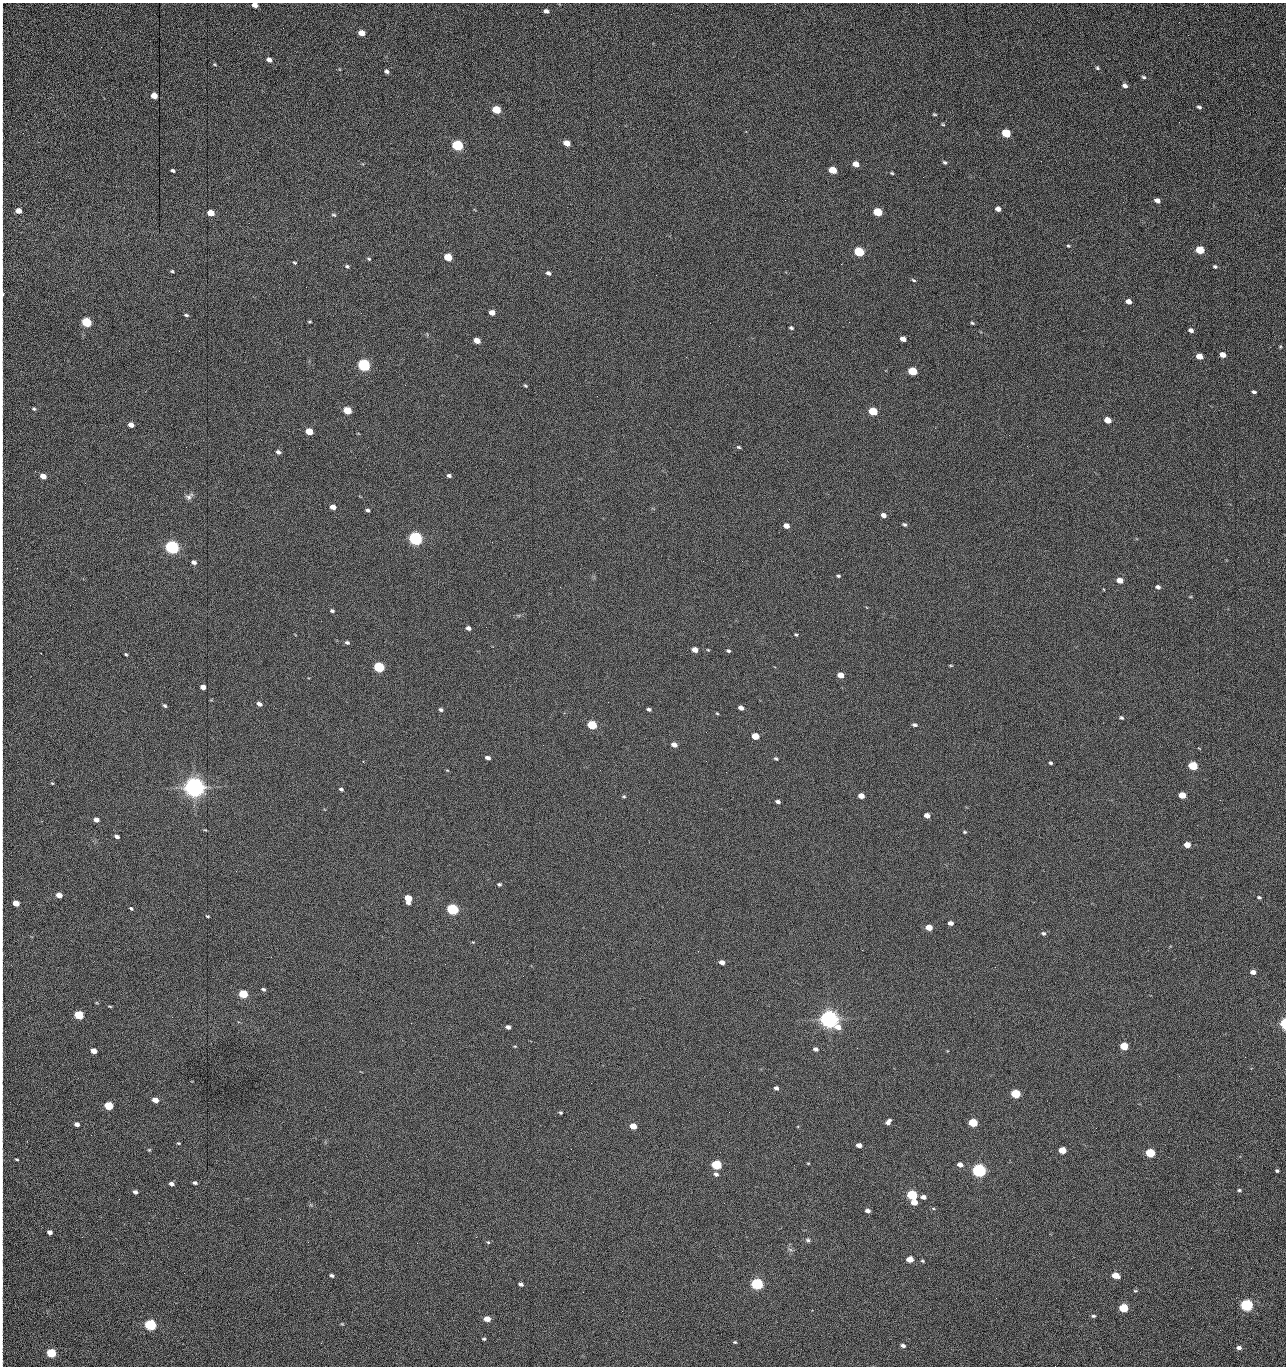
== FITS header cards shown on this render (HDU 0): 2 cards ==
NAXIS1  =                 1284 /fastest changing axis
NAXIS2  =                 1364 /next to fastest changing axis

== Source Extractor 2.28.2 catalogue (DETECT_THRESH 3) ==
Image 1284 x 1364 px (HDU 0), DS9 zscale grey, 1 PNG px = 1 image px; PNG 1288 x 1368 px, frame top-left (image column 1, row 1364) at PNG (2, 3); no overlay
Background 203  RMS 17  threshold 50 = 3 sigma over >= 5 px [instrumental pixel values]
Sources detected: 251; all 251 listed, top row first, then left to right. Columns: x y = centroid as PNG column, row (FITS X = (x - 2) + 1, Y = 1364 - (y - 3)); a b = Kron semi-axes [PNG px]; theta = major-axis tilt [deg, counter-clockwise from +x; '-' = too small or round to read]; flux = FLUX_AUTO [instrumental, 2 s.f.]
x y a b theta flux
255 5 5 4 - 7.1e+03
546 11 5 4 - 4.0e+03
2 12 31 2 90 4.4e+03
361 33 5 4 - 1.3e+04
1188 35 2 2 - 7.5e+02
2 58 13 2 90 3.2e+03
269 60 6 5 - 5.1e+03
215 64 6 4 -36 1.2e+03
1097 68 5 5 - 1.6e+03
387 71 5 4 - 3.0e+03
1144 77 6 4 -8 1.8e+03
1125 86 5 4 - 4.4e+03
2 96 14 2 90 2.5e+03
154 96 5 4 - 1.4e+04
1199 107 5 4 - 2.2e+03
496 110 6 5 - 4.2e+04
2 111 10 2 90 1.7e+03
934 114 6 3 -7 1.3e+03
1179 122 2 2 - 7.1e+02
943 124 4 3 - 1.1e+03
1006 133 6 5 - 5.9e+04
2 134 7 2 90 9.8e+02
567 143 6 4 -23 1.5e+04
457 145 6 5 - 1.6e+05
1041 161 2 2 - 1.1e+03
945 162 6 4 -40 2.0e+03
856 164 5 4 - 1.2e+04
2 166 15 2 90 2.8e+03
833 170 6 5 - 2.8e+04
173 171 4 3 - 2.2e+03
892 173 3 3 - 1.3e+03
923 177 2 2 - 1.1e+04
1157 201 5 4 - 6.4e+03
1123 202 2 2 - 5.4e+02
998 209 5 4 - 5.8e+03
18 211 5 4 - 1.0e+04
878 212 6 5 - 5.2e+04
210 213 5 4 - 2.0e+04
334 215 6 4 -18 1.6e+03
2 233 30 2 90 6.0e+03
1068 246 5 4 - 1.3e+03
1200 250 6 5 - 4.2e+04
859 252 6 5 - 1.0e+05
448 257 6 5 - 4.1e+04
369 259 6 4 -28 1.5e+03
294 263 4 3 - 1.4e+03
841 264 2 2 - 1.7e+04
347 266 5 4 - 1.9e+03
1215 267 5 4 - 2.0e+03
2 269 24 2 90 4.7e+03
172 271 5 4 - 1.4e+03
548 273 5 4 - 2.8e+03
656 275 2 2 - 5.7e+02
913 280 5 3 - 1.6e+03
2 294 13 3 -88 3.0e+03
1128 301 5 4 - 7.5e+03
492 313 5 4 - 9.6e+03
186 315 5 3 - 1.8e+03
2 321 12 2 90 2.1e+03
86 322 6 5 - 1.0e+05
310 322 4 3 - 1.2e+03
849 322 2 2 - 5.4e+02
710 323 2 2 - 2.1e+03
972 323 5 4 - 1.5e+03
791 328 5 4 - 1.9e+03
1191 330 5 4 - 3.9e+03
903 339 5 4 - 7.7e+03
477 341 5 4 - 1.6e+04
1280 347 4 4 - 1.1e+03
1223 355 5 4 - 1.1e+04
1199 356 5 4 - 1.6e+04
364 365 6 5 - 3.0e+05
912 371 6 5 - 5.7e+04
2 385 22 2 -89 4.5e+03
525 386 5 3 - 1.4e+03
1255 392 5 3 - 3.3e+03
34 409 5 4 - 1.8e+03
347 410 6 4 -24 3.7e+04
873 411 6 5 - 5.9e+04
1107 420 5 4 - 1.9e+04
131 425 5 4 - 8.5e+03
309 431 5 4 - 2.9e+04
1009 435 2 2 - 2.2e+03
186 447 2 2 - 2.7e+03
739 447 6 4 -26 1.6e+03
278 452 5 4 - 3.9e+03
43 476 5 4 - 1.2e+04
449 476 5 4 - 2.6e+03
85 483 2 2 - 6.9e+02
189 496 12 7 43 4.4e+03
333 507 5 4 - 1.0e+04
367 510 4 3 - 2.3e+03
883 515 5 4 - 5.8e+03
904 524 5 4 - 1.9e+03
786 526 5 4 - 8.7e+03
415 539 6 5 - 5.0e+05
492 542 2 2 - 1.8e+03
172 547 6 5 - 5.3e+05
742 561 2 2 - 5.3e+02
194 562 6 4 -20 3.9e+03
838 576 5 3 - 1.7e+03
1120 580 5 4 - 1.3e+04
1158 587 5 4 - 3.9e+03
2 608 16 2 90 3.1e+03
332 611 5 4 - 2.1e+03
468 628 5 4 - 4.3e+03
796 634 5 3 - 1.4e+03
347 642 6 5 - 2.2e+03
695 650 5 4 - 1.1e+04
708 650 4 3 - 1.0e+03
728 651 5 4 - 2.0e+03
126 654 4 3 - 1.4e+03
951 665 6 3 -8 1.1e+03
379 667 6 5 - 1.6e+05
841 675 5 4 - 1.4e+04
203 687 5 4 - 7.1e+03
259 704 5 4 - 4.4e+03
165 706 5 4 - 2.0e+03
741 708 5 4 - 6.1e+03
441 709 5 4 - 2.5e+03
649 709 4 3 - 2.4e+03
717 713 4 3 - 1.1e+03
2 714 17 2 90 3.0e+03
1121 718 5 4 - 1.8e+03
592 725 6 5 - 7.8e+04
914 725 5 3 - 2.6e+03
755 736 5 4 - 2.7e+04
543 745 2 2 - 2.1e+03
674 745 5 4 - 7.6e+03
2 746 8 2 90 1.6e+03
488 758 5 3 - 4.3e+03
776 759 5 3 - 1.7e+03
363 761 4 2 - 6.9e+02
706 761 3 2 - 8.7e+02
1051 763 3 3 - 1.9e+03
1193 766 5 5 - 7.6e+04
447 770 5 3 - 9.7e+02
726 772 2 2 - 1.7e+03
52 783 5 4 - 1.2e+03
194 787 7 6 - 1.6e+06
2 789 21 2 90 4.0e+03
341 789 5 4 - 2.4e+03
1182 795 5 4 - 2.5e+04
624 796 5 4 - 1.3e+03
861 796 5 4 - 1.1e+04
778 802 4 3 - 3.2e+03
927 815 5 4 - 8.1e+03
96 820 5 4 - 6.9e+03
205 830 5 3 - 1.0e+03
964 832 5 4 - 1.4e+03
117 836 5 3 - 3.8e+03
1187 845 5 4 - 1.5e+04
499 884 4 4 - 2.0e+03
59 895 5 4 - 1.2e+04
1259 897 5 4 - 2.0e+03
408 899 6 5 - 2.8e+04
16 903 5 4 - 1.6e+04
131 908 4 3 - 1.6e+03
452 909 6 5 - 2.4e+05
208 916 4 2 - 1.3e+03
950 923 5 4 - 5.9e+03
929 927 5 4 - 1.9e+04
1043 933 6 5 - 2.4e+03
473 942 4 4 - 9.0e+02
2 955 12 2 90 2.2e+03
722 962 5 4 - 6.3e+03
1253 972 5 4 - 7.4e+03
523 976 2 2 - 1.3e+03
263 989 5 4 - 2.1e+03
2 991 9 2 90 1.7e+03
243 994 5 4 - 6.2e+04
110 1006 6 3 -9 1.2e+03
79 1015 5 4 - 7.6e+04
829 1019 7 6 - 1.3e+06
2 1022 18 2 90 3.3e+03
411 1023 2 2 - 3.6e+03
1284 1024 5 3 - 6.5e+04
508 1027 5 4 - 4.4e+03
515 1046 5 3 - 9.3e+02
1124 1046 5 4 - 4.8e+04
857 1048 2 2 - 1.0e+03
815 1049 5 4 - 3.7e+03
93 1051 5 4 - 1.1e+04
1245 1057 2 2 - 1.3e+03
1179 1076 3 2 - 2.0e+03
2 1087 9 2 90 1.5e+03
776 1088 4 4 - 3.5e+03
1015 1094 5 4 - 8.8e+04
155 1100 5 4 - 1.2e+04
108 1106 5 4 - 6.6e+04
560 1112 4 3 - 1.8e+03
729 1112 2 2 - 6.8e+02
888 1122 7 4 46 4.7e+03
973 1123 5 4 - 7.3e+04
77 1124 5 4 - 5.3e+03
633 1126 5 4 - 2.1e+04
91 1135 2 2 - 1.5e+03
179 1143 4 3 - 1.1e+03
859 1145 5 4 - 7.3e+03
571 1149 2 2 - 6.2e+02
149 1150 4 4 - 1.1e+03
1062 1150 5 4 - 3.2e+04
1150 1153 5 4 - 9.9e+04
17 1159 3 2 - 1.3e+03
808 1163 5 3 - 9.4e+02
716 1165 5 5 - 1.4e+05
960 1165 5 4 - 7.7e+03
979 1170 6 5 - 6.2e+05
1277 1171 4 3 - 1.8e+03
716 1174 6 5 - 3.3e+03
195 1183 4 3 - 2.4e+03
171 1184 5 4 - 4.6e+03
1239 1190 4 4 - 1.8e+03
135 1192 4 4 - 3.7e+03
912 1195 5 5 - 1.5e+05
923 1197 5 4 - 6.2e+03
914 1202 5 4 - 1.6e+04
868 1211 5 4 - 5.0e+03
280 1219 3 2 - 1.5e+03
50 1232 5 4 - 4.6e+03
476 1237 2 2 - 6.1e+03
808 1240 6 5 - 2.3e+03
308 1242 3 2 - 1.3e+03
488 1242 6 4 -21 1.5e+03
417 1243 2 2 - 3.6e+03
790 1249 7 4 -20 2.0e+03
2 1250 13 2 90 2.5e+03
910 1259 5 4 - 1.9e+04
922 1261 4 3 - 1.4e+03
332 1275 4 3 - 2.8e+03
1115 1275 5 4 - 2.7e+04
2 1283 13 2 90 3.0e+03
521 1284 5 3 - 3.5e+03
757 1284 6 5 - 3.1e+05
1135 1291 6 4 -2 1.4e+03
996 1298 2 2 - 1.9e+03
1247 1305 5 5 - 3.6e+05
1123 1308 5 4 - 7.9e+04
622 1311 2 2 - 4.6e+02
1093 1316 5 4 - 1.8e+03
487 1319 5 4 - 1.8e+04
2 1320 8 2 90 1.2e+03
342 1324 5 4 - 1.0e+03
150 1325 6 5 - 2.4e+05
484 1339 4 3 - 1.5e+03
735 1342 4 3 - 1.4e+03
321 1343 3 2 - 1.1e+03
903 1346 5 3 - 4.1e+03
1239 1348 5 4 - 5.2e+03
51 1353 5 5 - 9.3e+04
1055 1366 2 2 - 1.2e+03
At the frame edge (FLAGS 8, measured only in part): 26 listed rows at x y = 255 5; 2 12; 2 58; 2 96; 2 111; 2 134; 2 166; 2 233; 2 269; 2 294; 2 321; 2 385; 2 608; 2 714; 2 746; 2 789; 16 903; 2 955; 2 991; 2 1022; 1284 1024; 2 1087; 2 1250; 2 1283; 2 1320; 1055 1366

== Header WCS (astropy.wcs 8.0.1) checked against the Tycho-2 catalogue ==
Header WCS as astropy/WCSLIB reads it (CRVAL/CRPIX/CD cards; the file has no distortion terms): RA---TAN/DEC--TAN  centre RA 15:41:42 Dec +51:58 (235.43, +51.97 deg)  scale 1.26 arcsec/px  FOV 26.9' x 28.5'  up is +93 deg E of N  parity flipped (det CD > 0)
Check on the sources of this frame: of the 60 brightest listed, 10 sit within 2.0 arcsec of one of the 12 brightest Tycho-2 stars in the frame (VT <= 12.29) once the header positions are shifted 0.69 arcsec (0.04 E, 0.69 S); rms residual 1.11 arcsec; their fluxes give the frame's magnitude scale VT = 25.21 - 2.5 log10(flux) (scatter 0.22 mag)
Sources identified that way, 10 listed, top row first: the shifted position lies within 2.0 arcsec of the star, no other Tycho-2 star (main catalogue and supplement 1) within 4.0 arcsec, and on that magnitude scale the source's flux lands within +1.5 / -3 mag of the star's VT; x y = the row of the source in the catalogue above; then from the Tycho-2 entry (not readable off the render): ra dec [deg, ICRS J2000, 3 dp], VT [Tycho-2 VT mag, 2 dp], TYC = Tycho-2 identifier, HIP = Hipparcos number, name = IAU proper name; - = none
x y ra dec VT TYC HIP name
364 365 235.614 +52.064 11.61 3489-1132-1 - -
415 539 235.514 +52.049 11.19 3489-1407-1 - -
172 547 235.515 +52.133 11.12 3489-1380-1 - -
194 787 235.378 +52.130 9.31 3489-1322-1 76850 -
452 909 235.303 +52.042 11.52 3489-958-1 - -
829 1019 235.232 +51.912 9.59 3489-824-1 - -
979 1170 235.143 +51.862 10.97 3489-1016-1 - -
912 1195 235.131 +51.886 12.29 3489-908-1 - -
757 1284 235.084 +51.941 11.45 3489-1346-1 - -
150 1325 235.075 +52.152 11.74 3489-912-1 - -